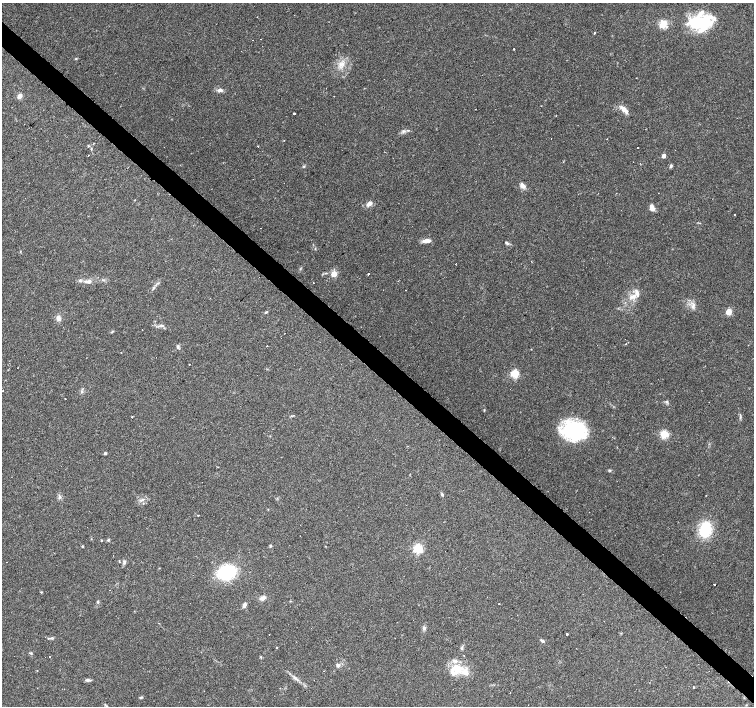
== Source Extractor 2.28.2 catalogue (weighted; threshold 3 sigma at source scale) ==
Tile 6 of 4 x 4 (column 2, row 2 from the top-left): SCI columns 1505-3008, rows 2978-4385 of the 6017 x 6019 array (HDU 1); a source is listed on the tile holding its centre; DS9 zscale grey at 2 x 2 block average (1 PNG px = mean of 2 x 2 image px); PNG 756 x 708 px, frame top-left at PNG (2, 3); no overlay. Shown black and unused: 4% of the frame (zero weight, under 2 of 3 exposures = <1% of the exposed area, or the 3 px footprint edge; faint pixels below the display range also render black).
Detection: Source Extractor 2.28.2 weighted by HDU 2 'WHT'; one run over the whole footprint, this tile lists its part. Background 0.0781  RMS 0.006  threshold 0.027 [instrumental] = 3 sigma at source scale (4.5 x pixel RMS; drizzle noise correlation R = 1.50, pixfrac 1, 0.0396/0.0396 arcsec/px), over >= 5 px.
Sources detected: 113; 1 inside a brighter object's white glare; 16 cosmic-ray / hot-pixel residue — not listed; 9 inside a brighter listed object's ellipse — not listed separately; the other 87 listed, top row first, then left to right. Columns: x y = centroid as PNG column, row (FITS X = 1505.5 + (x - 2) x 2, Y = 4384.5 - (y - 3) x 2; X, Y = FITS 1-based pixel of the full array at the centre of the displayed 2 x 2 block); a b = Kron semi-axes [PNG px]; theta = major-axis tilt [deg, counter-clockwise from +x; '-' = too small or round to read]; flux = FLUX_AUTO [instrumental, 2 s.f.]
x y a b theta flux
698 23 25 18 33 65
663 24 11 7 43 15
594 33 2 2 - 1.7
252 40 2 2 - 0.39
514 49 2 2 - 3
76 59 3 2 - 1
341 65 5 4 - 4.1
384 79 2 2 - 0.56
220 90 7 4 14 4.7
20 96 7 5 61 5.3
623 108 10 5 -35 8.7
475 109 2 2 - 0.34
294 114 2 2 - 22
403 131 5 3 - 2.6
88 146 3 2 - 1.1
257 146 2 2 - 0.76
91 149 2 2 - 0.88
664 156 3 3 - 10
303 166 4 3 - 1.4
671 166 5 3 - 2.1
522 185 9 6 -41 5.9
369 204 8 5 38 6.6
652 207 8 5 -89 6.5
734 215 2 2 - 2.9
261 228 2 2 - 0.69
426 241 10 4 4 8.2
507 243 6 3 -35 2.4
334 274 3 3 - 33
368 274 2 2 - 11
88 281 11 5 1 7.2
398 281 2 2 - 0.7
154 288 5 3 - 2.2
405 290 2 2 - 0.64
633 296 11 5 20 8.8
694 305 5 2 - 2.8
266 312 5 2 - 1.2
729 312 3 3 - 36
58 318 7 5 -78 6.1
162 326 7 3 0 3
142 330 2 2 - 0.55
112 331 4 2 - 1.3
178 346 7 2 75 2
267 346 2 2 - 0.69
121 352 2 2 - 1.4
189 364 2 2 - 1.7
515 374 3 3 - 86
82 392 4 3 - 2.1
65 399 2 2 - 2.5
667 401 4 3 - 1.8
484 410 4 2 - 0.93
132 417 2 2 - 3
574 431 25 19 -12 110
664 434 10 8 -9 13
105 453 3 3 - 2.2
610 470 3 3 - 1.5
442 494 4 3 - 1.6
59 496 6 3 -84 2.5
268 509 3 2 - 0.53
198 515 2 2 - 1.8
300 525 2 2 - 0.6
705 530 12 10 79 64
101 540 3 2 - 0.8
108 540 4 3 - 1.7
82 546 2 2 - 1.4
270 546 4 3 - 1.4
418 548 3 3 - 120
124 562 5 4 - 2.8
226 573 12 9 16 120
714 585 2 2 - 1.6
41 592 3 3 - 1.1
487 597 2 2 - 0.55
263 598 7 5 31 5.4
98 602 4 3 - 1.7
499 604 2 2 - 0.62
244 605 6 4 59 4
424 628 6 4 73 2.9
567 634 2 2 - 49
51 638 3 2 - 1.5
542 641 6 3 -34 2.4
31 653 4 3 - 1.4
338 665 5 4 - 2.9
459 668 16 11 52 24
37 670 2 2 - 0.62
294 677 6 3 -36 3.7
88 680 7 3 -2 3
694 687 2 2 - 1.2
141 697 5 3 - 1.8
Diffuse or blended objects may show on this block-average render without a row.